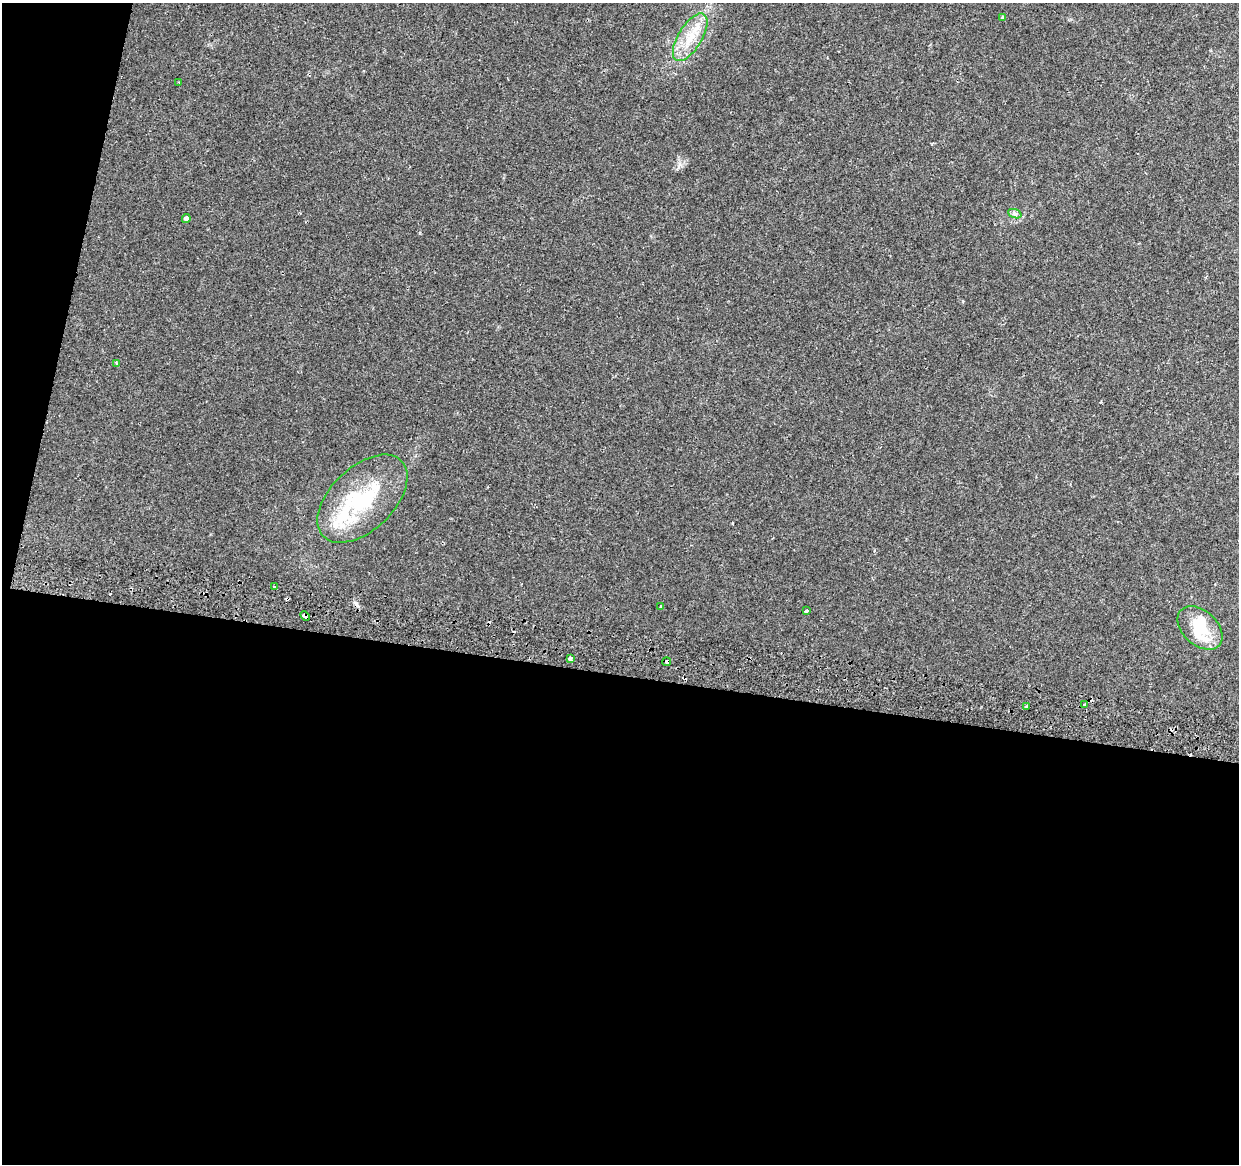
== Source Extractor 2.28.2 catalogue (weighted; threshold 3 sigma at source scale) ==
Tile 13 of 4 x 4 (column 1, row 4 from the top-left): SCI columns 19-1255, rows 332-1493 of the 4976 x 5248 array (HDU 1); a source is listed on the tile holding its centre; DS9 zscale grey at full resolution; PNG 1241 x 1166 px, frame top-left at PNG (2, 3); each listed source drawn as its Kron ellipse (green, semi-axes under 4 px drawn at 4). Shown black and unused: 45% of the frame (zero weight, under 2 of 3 exposures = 3% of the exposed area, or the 3 px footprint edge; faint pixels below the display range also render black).
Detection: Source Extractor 2.28.2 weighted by HDU 2 'WHT'; one run over the whole footprint, this tile lists its part. Background 0.0385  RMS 0.0038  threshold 0.0173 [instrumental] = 3 sigma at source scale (4.5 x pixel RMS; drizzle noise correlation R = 1.50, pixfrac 1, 0.0396/0.0396 arcsec/px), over >= 5 px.
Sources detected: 21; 1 inside a brighter object's white glare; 2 cosmic-ray / hot-pixel residue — neither listed nor drawn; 2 inside a brighter listed object's ellipse — not listed separately; the other 16 listed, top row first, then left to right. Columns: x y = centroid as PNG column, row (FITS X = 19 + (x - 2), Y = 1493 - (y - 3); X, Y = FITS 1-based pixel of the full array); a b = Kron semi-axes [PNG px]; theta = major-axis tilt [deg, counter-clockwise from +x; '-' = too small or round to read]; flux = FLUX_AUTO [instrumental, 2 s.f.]
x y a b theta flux
1003 17 4 3 - 0.38
690 37 27 12 59 8.6
179 83 3 2 - 0.32
1015 214 7 4 -20 0.74
186 219 4 4 - 1.2
116 363 4 3 - 0.43
362 499 54 31 44 32
274 586 2 2 - 0.44
661 606 3 2 - 0.6
806 611 3 3 - 1.1
305 616 5 4 - 1.4
1200 628 26 17 -42 11
570 658 4 3 - 2.6
667 662 4 3 - 2.1
1084 705 3 3 - 1.7
1027 707 3 3 - 0.76
Overlapping masked pixels (flux is a lower limit): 2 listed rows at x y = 305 616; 667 662
Unlisted compact peaks at least as high as the median listed source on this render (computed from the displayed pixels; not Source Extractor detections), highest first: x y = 680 164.